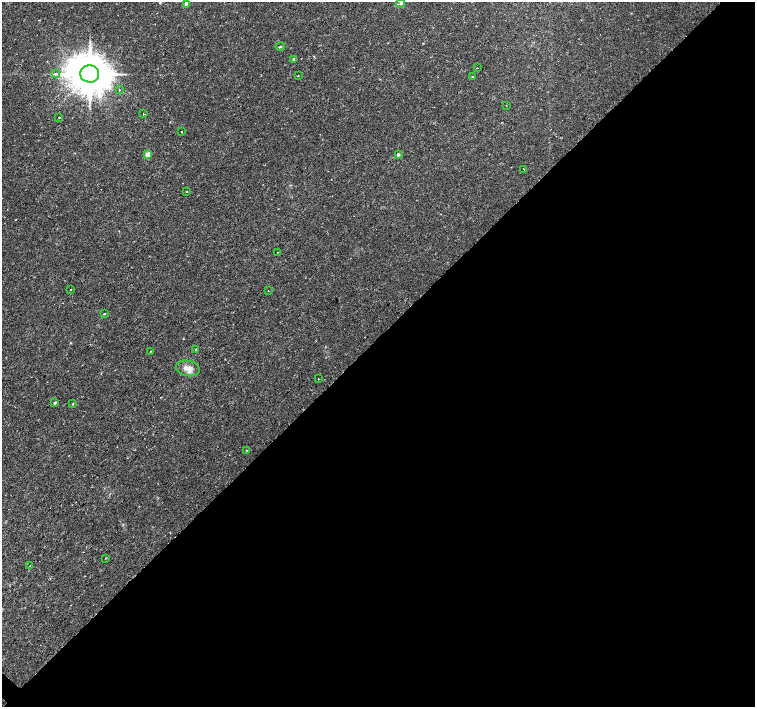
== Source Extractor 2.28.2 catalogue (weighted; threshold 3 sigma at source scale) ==
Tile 12 of 4 x 4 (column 4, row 3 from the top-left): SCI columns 4523-6027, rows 1639-3047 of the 6027 x 6027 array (HDU 1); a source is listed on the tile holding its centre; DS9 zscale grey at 2 x 2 block average (1 PNG px = mean of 2 x 2 image px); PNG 757 x 709 px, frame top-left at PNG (2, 2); each listed source drawn as its Kron ellipse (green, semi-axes under 4 px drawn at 4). Shown black and unused: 52% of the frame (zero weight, under 2 of 3 exposures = <1% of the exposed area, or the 3 px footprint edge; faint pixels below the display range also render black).
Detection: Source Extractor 2.28.2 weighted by HDU 2 'WHT'; one run over the whole footprint, this tile lists its part. Background 0.0228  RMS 0.0028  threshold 0.0126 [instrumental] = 3 sigma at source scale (4.5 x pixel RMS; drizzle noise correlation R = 1.50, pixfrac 1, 0.0396/0.0396 arcsec/px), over >= 5 px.
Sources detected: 32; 1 inside a brighter listed object's ellipse — not listed separately; the other 31 listed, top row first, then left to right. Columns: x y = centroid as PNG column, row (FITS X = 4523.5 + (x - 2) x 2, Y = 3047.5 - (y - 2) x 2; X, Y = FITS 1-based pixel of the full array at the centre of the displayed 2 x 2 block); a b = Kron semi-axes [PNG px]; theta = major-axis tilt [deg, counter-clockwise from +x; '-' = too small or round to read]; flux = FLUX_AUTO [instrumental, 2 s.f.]
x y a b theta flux
186 3 2 2 - 5.2
401 3 4 3 - 0.68
280 47 5 2 - 0.54
294 59 2 2 - 2.8
477 68 2 2 - 0.99
55 74 3 2 - 0.62
90 74 9 8 - 2400
298 76 3 2 - 0.31
472 77 2 2 - 1.4
119 90 3 2 - 0.3
506 105 2 2 - 0.22
144 114 3 2 - 0.31
59 117 2 2 - 0.45
181 131 2 2 - 0.46
148 154 3 2 - 13
398 155 3 2 - 1.9
524 169 2 2 - 0.4
186 191 2 2 - 0.53
278 252 2 2 - 0.31
70 289 2 2 - 0.8
268 291 2 2 - 0.74
104 314 2 2 - 0.56
196 350 2 2 - 7
151 351 3 2 - 0.41
188 368 12 7 -12 5.1
318 379 2 2 - 0.3
55 403 3 2 - 1.3
73 404 2 2 - 0.36
247 450 2 2 - 0.33
105 558 2 2 - 0.39
30 566 2 2 - 0.66
Isophote crosses this tile's border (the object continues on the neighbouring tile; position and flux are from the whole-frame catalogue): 1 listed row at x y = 186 3
Diffuse or blended objects may show on this block-average render without a row.